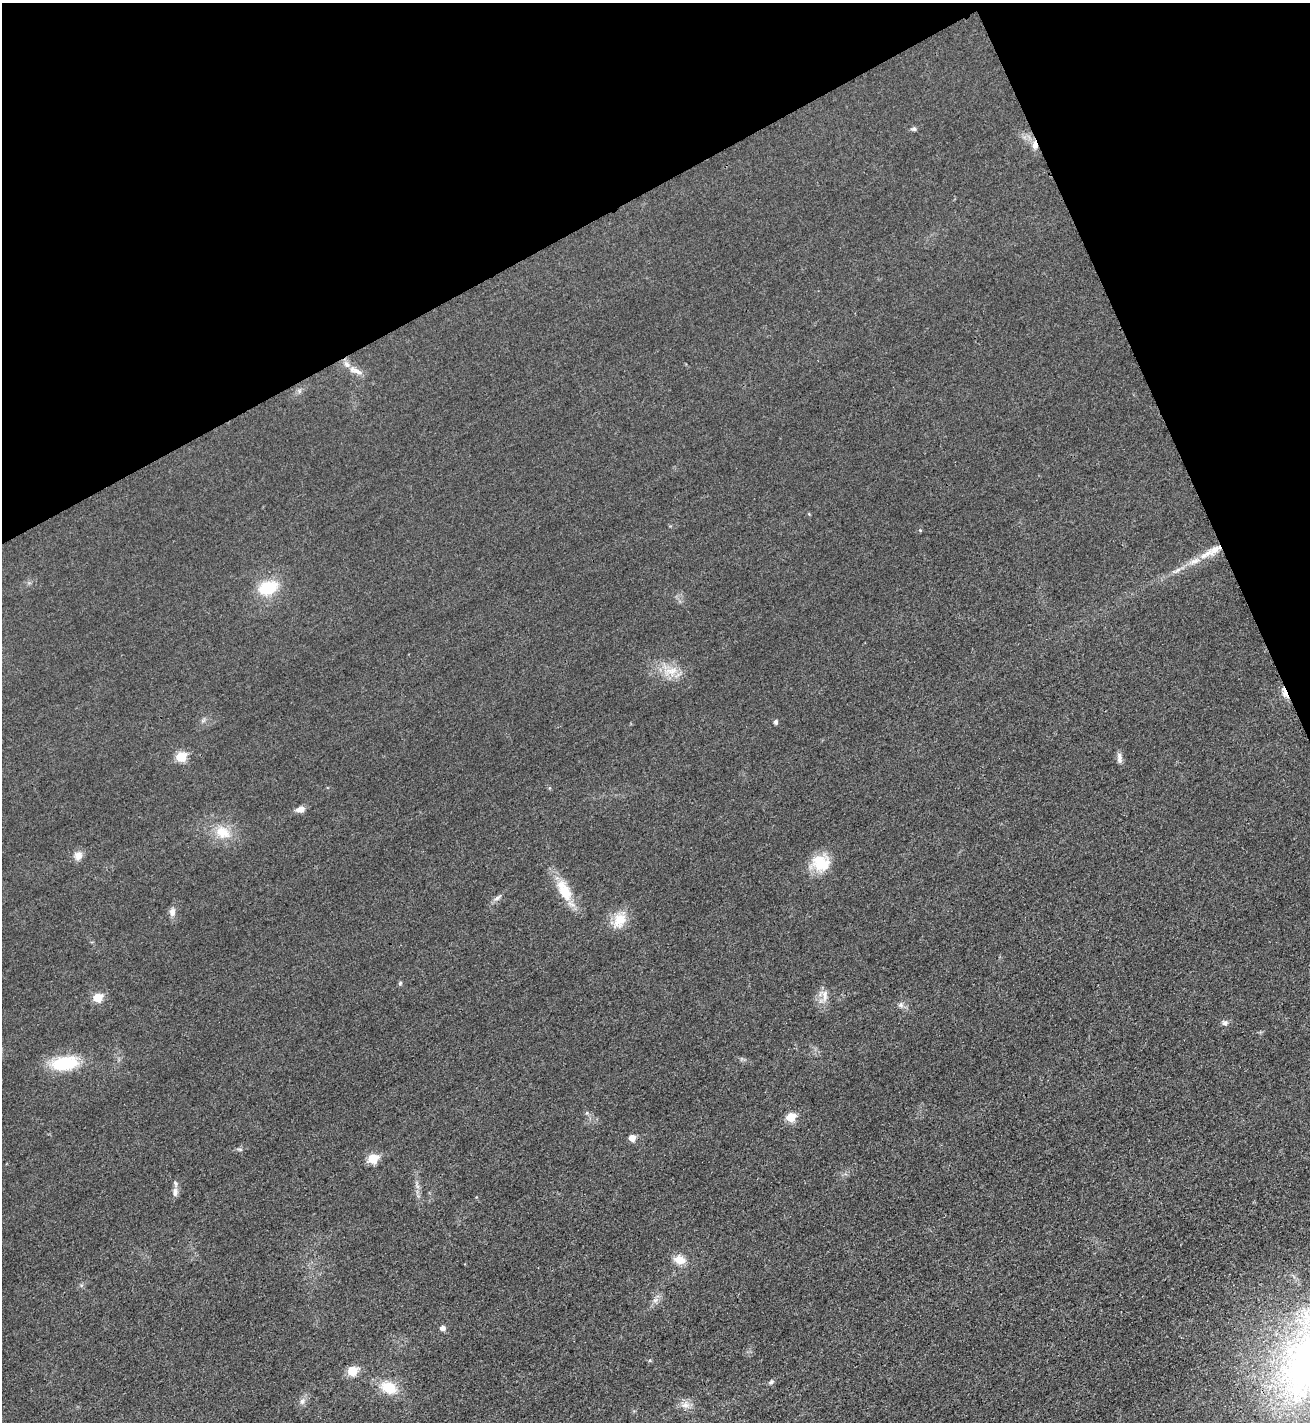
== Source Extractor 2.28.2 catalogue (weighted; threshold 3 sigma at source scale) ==
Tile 3 of 4 x 4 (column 3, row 1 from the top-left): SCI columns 2788-4095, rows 4282-5701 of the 5715 x 5722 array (HDU 1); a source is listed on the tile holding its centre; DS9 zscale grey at full resolution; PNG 1312 x 1424 px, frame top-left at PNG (2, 3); no overlay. Shown black and unused: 21% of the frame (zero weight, under 3 of 4 exposures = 2% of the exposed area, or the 3 px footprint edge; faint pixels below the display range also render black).
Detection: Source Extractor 2.28.2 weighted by HDU 2 'WHT'; one run over the whole footprint, this tile lists its part. Background 0.0165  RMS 0.0058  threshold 0.026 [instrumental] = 3 sigma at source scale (4.5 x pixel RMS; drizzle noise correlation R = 1.50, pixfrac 1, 0.05/0.05 arcsec/px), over >= 5 px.
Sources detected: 44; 1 inside a brighter listed object's ellipse — not listed separately; the other 43 listed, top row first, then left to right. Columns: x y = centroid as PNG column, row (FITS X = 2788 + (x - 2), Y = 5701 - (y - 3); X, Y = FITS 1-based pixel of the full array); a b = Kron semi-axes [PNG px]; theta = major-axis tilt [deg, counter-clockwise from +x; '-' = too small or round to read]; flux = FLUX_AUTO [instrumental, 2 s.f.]
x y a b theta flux
914 129 6 5 - 1.5
1035 145 12 7 90 3.6
357 371 16 6 -26 3.8
809 514 5 3 - 0.52
1207 554 27 9 29 11
1177 570 17 4 30 2.9
268 588 20 13 16 22
671 671 23 12 9 11
1285 693 12 5 -71 5.7
776 722 5 4 - 1.8
181 757 6 6 - 25
1119 758 14 6 -86 2.6
550 788 5 3 - 0.6
300 809 11 7 8 3.3
223 832 22 16 -25 13
78 855 11 10 - 4.4
821 863 23 20 5 16
564 890 34 15 -63 16
497 898 11 5 31 2.1
172 912 10 7 88 3.3
619 920 24 16 63 11
400 983 6 4 46 0.8
825 995 18 6 86 4.3
98 997 6 6 - 16
901 1005 7 6 - 1.6
1225 1023 8 7 - 1.9
65 1063 30 15 8 29
587 1113 5 5 - 0.96
791 1117 6 5 - 17
632 1138 6 5 - 5.7
240 1149 6 4 -19 0.85
373 1158 6 6 - 20
175 1192 13 7 -90 3
679 1260 15 11 -18 6.6
655 1300 8 4 36 1.9
443 1328 5 5 - 2.9
650 1360 5 4 - 0.67
1308 1362 121 74 69 270
352 1371 6 6 - 20
771 1382 7 6 - 1.2
389 1387 21 15 -24 14
302 1401 8 6 88 2
685 1405 12 9 20 4.2
Overlapping masked pixels (flux is a lower limit): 2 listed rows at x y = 1035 145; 1285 693
Isophote crosses this tile's border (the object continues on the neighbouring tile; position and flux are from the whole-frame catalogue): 1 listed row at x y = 1308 1362